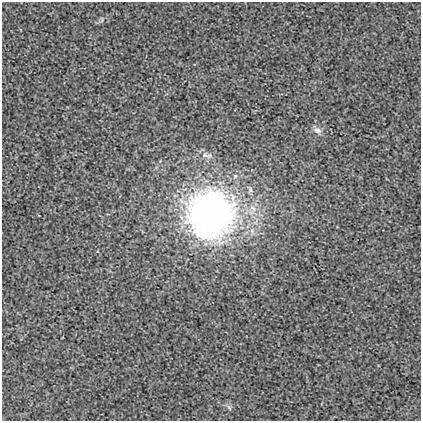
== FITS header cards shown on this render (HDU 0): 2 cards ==
NAXIS1  =                  419
NAXIS2  =                  419

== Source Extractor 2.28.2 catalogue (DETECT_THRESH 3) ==
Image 419 x 419 px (HDU 0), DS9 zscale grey, 1 PNG px = 1 image px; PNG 423 x 423 px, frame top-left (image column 1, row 419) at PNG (2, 2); no overlay
Background 0.00319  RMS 0.018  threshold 0.0538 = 3 sigma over >= 5 px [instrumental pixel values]
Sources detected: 5; all 5 listed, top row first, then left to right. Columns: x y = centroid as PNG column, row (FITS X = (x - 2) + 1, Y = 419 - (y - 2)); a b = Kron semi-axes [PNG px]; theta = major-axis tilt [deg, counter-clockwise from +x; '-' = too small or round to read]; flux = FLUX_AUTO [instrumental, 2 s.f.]
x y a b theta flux
102 20 9 3 79 1.4
318 130 12 7 -17 5.9
205 155 14 6 -16 6.3
211 213 48 47 - 500
229 407 9 4 -49 2.4